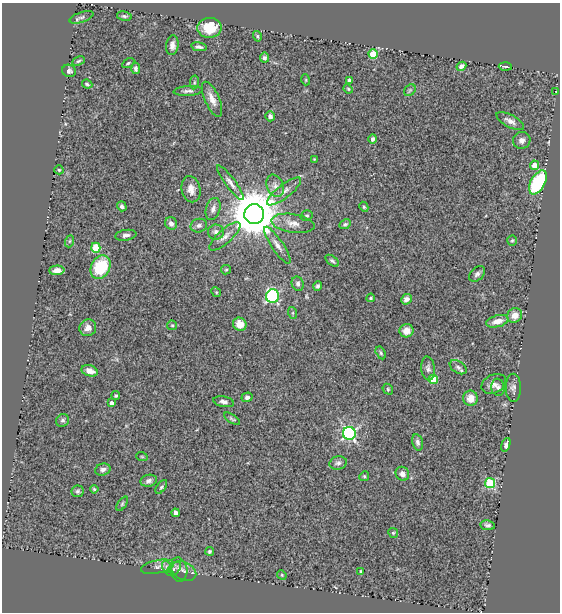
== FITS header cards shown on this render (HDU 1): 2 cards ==
NAXIS1  =                  558
NAXIS2  =                  610

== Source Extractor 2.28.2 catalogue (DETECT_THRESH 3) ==
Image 558 x 610 px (HDU 1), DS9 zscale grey, 1 PNG px = 1 image px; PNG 562 x 614 px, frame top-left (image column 1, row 610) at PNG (2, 3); each listed source drawn as its Kron ellipse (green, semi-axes under 4 px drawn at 4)
Background 0.442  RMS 0.053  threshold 0.16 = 3 sigma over >= 5 px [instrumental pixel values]
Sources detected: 110; all 110 listed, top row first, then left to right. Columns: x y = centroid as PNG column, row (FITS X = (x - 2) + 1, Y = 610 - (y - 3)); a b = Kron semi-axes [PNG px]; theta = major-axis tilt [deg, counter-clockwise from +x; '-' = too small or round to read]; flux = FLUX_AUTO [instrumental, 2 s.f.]
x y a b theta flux
124 16 7 4 -10 6.7
82 17 12 5 18 9.1
209 28 12 10 4 98
257 36 5 4 - 4.5
172 45 10 6 81 16
199 47 8 4 -11 9.3
373 54 4 4 - 98
265 58 5 5 - 7.9
78 61 6 4 27 5
128 63 7 3 31 4.7
461 66 5 4 - 12
505 67 6 2 -3 5.4
136 68 5 4 - 7.7
69 71 7 6 - 11
306 80 5 3 - 3.3
349 80 3 3 - 8.7
194 82 7 3 82 4.9
87 84 5 3 - 6.4
348 89 5 4 - 3.8
410 90 6 5 - 6
188 91 14 5 3 12
556 91 2 2 - 2.1
212 99 19 7 -66 29
270 116 5 5 - 12
510 121 15 6 -28 20
373 139 4 4 - 9.1
522 140 9 8 - 17
314 159 3 3 - 2.5
534 165 4 4 - 39
59 170 4 4 - 4
538 182 13 7 61 280
230 183 21 5 -54 20
275 186 11 8 -67 20
191 189 13 9 -78 27
284 191 21 6 38 26
122 206 5 4 - 8.4
364 207 5 4 - 4.7
213 209 11 7 73 18
254 214 10 10 - 16000
307 216 6 5 - 6.1
171 223 6 5 - 14
293 223 22 9 -9 37
345 224 6 4 27 6.7
199 226 8 6 15 11
216 232 8 7 - 14
126 235 11 5 8 11
225 236 20 7 42 23
512 240 5 4 - 4.7
70 241 6 4 70 5.2
277 245 22 6 -56 22
96 248 5 4 - 140
332 261 8 4 -36 6.8
101 267 12 9 63 150
57 270 7 5 1 20
226 270 5 4 - 4.2
477 274 9 6 43 11
298 284 7 6 - 9.2
318 286 5 4 - 7.1
216 292 5 4 - 4.5
272 296 7 6 - 420
371 298 4 3 - 3.8
406 299 6 4 41 14
293 313 6 4 -72 4.4
515 315 8 7 - 30
497 321 11 6 15 29
240 324 7 6 - 37
172 325 5 4 - 4.5
88 328 8 8 - 19
406 331 7 6 - 24
381 353 7 4 -61 6.2
458 367 9 6 -33 11
428 368 12 7 -84 13
90 371 8 5 -19 21
433 379 4 4 - 100
494 384 13 9 27 19
498 387 8 6 -81 10
513 388 14 7 -89 15
388 389 6 4 -49 4.7
116 396 4 4 - 5.1
247 397 5 4 - 9
471 398 7 7 - 32
224 402 10 5 -11 12
112 403 4 4 - 15
232 419 9 3 -35 5.9
63 420 7 6 - 8.9
349 433 6 6 - 690
418 442 8 5 -77 12
506 445 7 3 72 11
142 457 6 3 -19 4
338 463 9 6 14 12
103 469 8 6 17 12
402 474 7 6 - 15
364 476 5 4 - 4.7
149 481 8 6 15 13
490 483 5 5 - 240
161 487 8 4 52 6.1
94 489 4 4 - 4.5
77 491 6 6 - 7.2
122 504 8 4 55 5.6
176 513 4 3 - 9.7
488 525 7 5 -9 9.3
393 533 5 4 - 4.6
210 551 4 4 - 6.1
158 567 17 6 12 20
167 567 6 4 -70 7.8
174 569 9 5 43 9
179 569 12 8 -80 17
184 571 13 8 -26 19
361 572 3 2 - 4
282 575 5 4 - 3.4